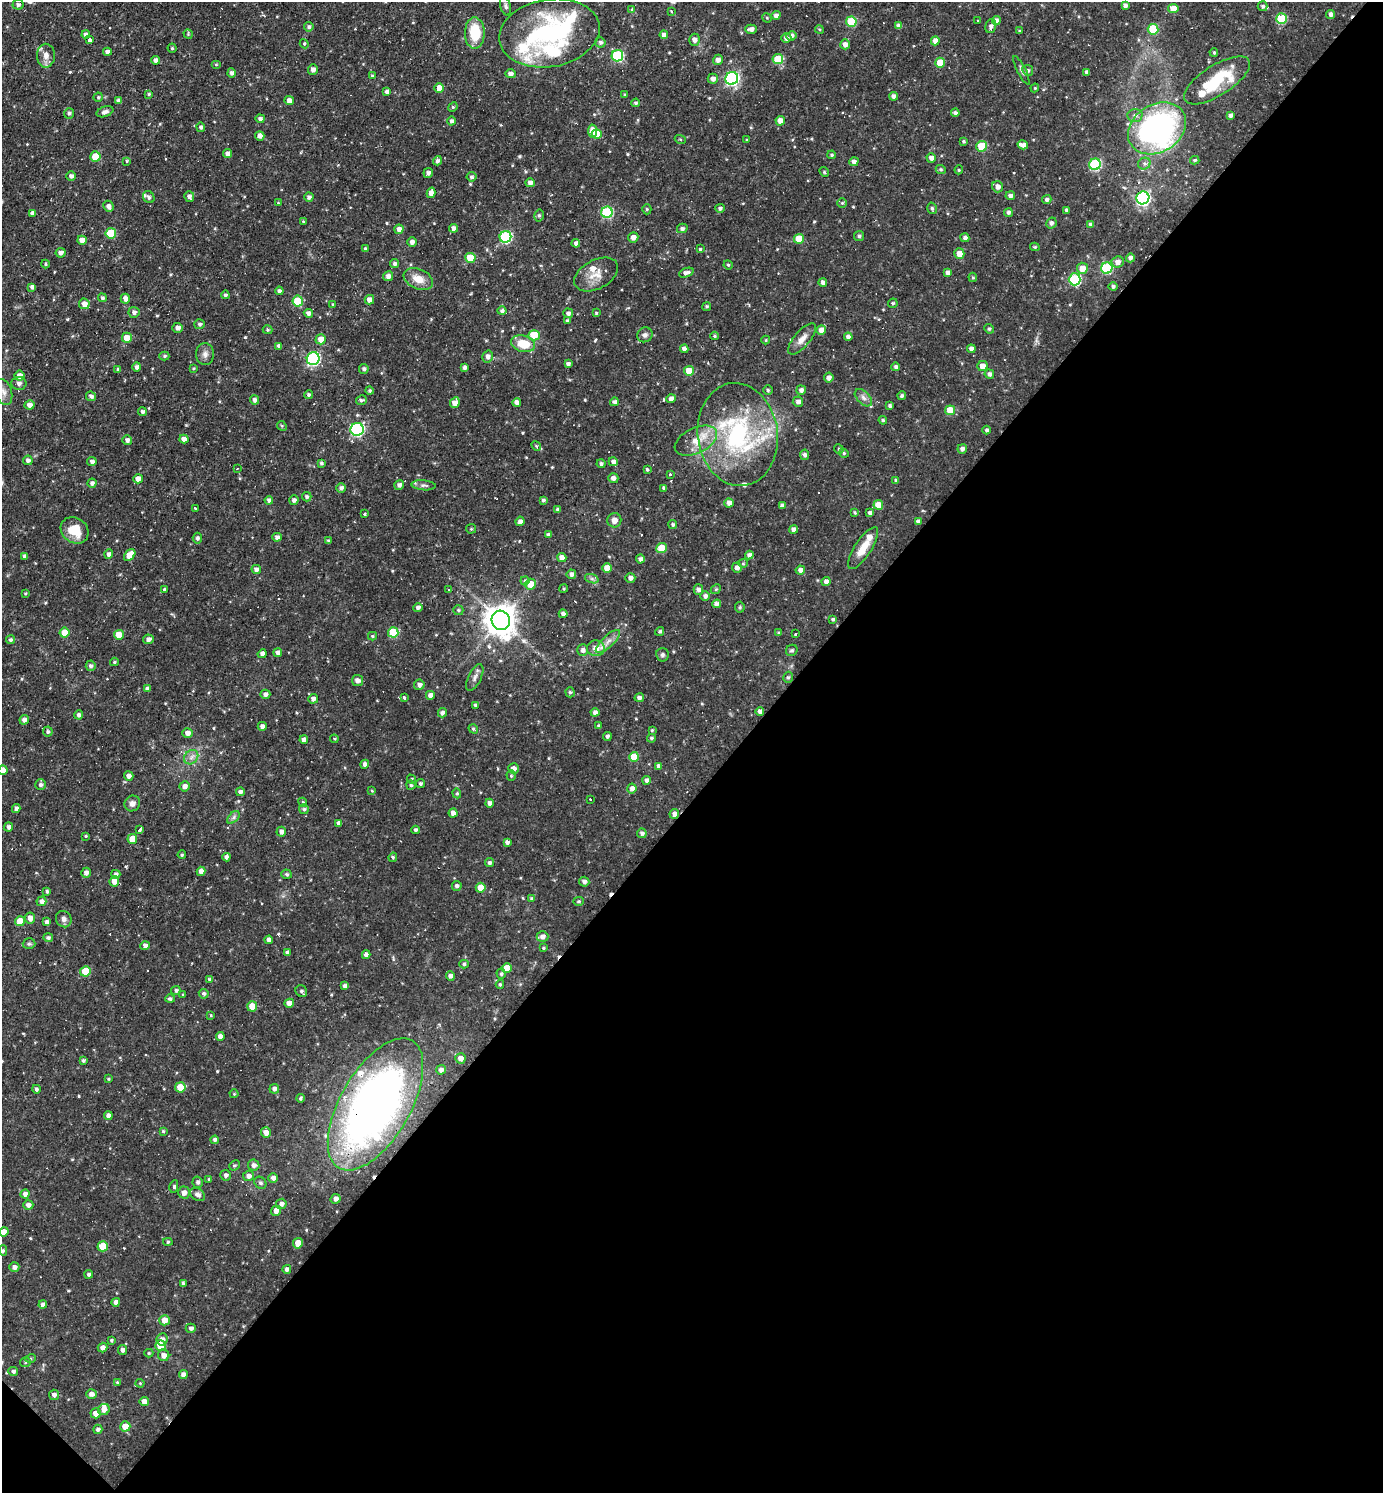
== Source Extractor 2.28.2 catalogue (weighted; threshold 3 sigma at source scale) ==
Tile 15 of 4 x 4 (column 3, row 4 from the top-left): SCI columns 3056-4436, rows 1-1491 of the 5967 x 5964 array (HDU 1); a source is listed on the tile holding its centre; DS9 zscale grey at full resolution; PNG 1385 x 1495 px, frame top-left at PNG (2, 2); each listed source drawn as its Kron ellipse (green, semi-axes under 4 px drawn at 4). Shown black and unused: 47% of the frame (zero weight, under 2 of 3 exposures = <1% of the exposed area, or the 3 px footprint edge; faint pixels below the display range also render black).
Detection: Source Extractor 2.28.2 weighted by HDU 2 'WHT'; one run over the whole footprint, this tile lists its part. Background 0.107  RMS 0.0065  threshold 0.0293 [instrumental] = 3 sigma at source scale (4.5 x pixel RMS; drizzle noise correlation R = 1.50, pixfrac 1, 0.05/0.05 arcsec/px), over >= 5 px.
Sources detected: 585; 1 inside a brighter object's white glare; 20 cosmic-ray / hot-pixel residue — neither listed nor drawn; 19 inside a brighter listed object's ellipse — not listed separately; of the other 545, all 500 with FLUX_AUTO >= 0.659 (the completeness limit of this list) listed and drawn (45 fainter detections not listed), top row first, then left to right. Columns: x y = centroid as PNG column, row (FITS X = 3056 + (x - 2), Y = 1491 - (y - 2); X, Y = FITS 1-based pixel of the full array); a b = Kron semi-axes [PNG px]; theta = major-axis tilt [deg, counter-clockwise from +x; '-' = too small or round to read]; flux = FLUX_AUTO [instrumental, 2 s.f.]
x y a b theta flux
18 5 5 5 - 1.8
1125 5 4 4 - 2.2
506 6 10 5 -74 1.6
1263 6 5 5 - 1.5
632 9 4 4 - 0.67
1173 9 5 4 - 7.2
672 11 3 3 - 0.92
1331 14 4 4 - 2.5
776 15 5 4 - 2.2
767 18 5 4 - 0.71
1281 19 5 5 - 32
996 20 4 4 - 2
978 21 3 2 - 0.73
851 22 5 5 - 24
899 26 4 4 - 3
991 26 7 5 71 2.2
309 27 4 4 - 1.7
751 29 6 4 2 2.8
819 29 4 3 - 0.71
1153 29 5 5 - 27
1019 31 4 3 - 0.66
475 33 16 10 -89 21
549 33 51 34 10 100
86 34 4 4 - 2.3
188 34 5 4 - 0.7
664 35 4 4 - 2.8
791 36 5 4 - 2.7
786 38 5 4 - 2.3
90 40 3 3 - 26
694 40 6 5 - 2.9
935 41 4 4 - 4.2
600 42 5 5 - 1.8
304 44 5 4 - 0.91
845 44 5 4 - 3.5
172 48 4 4 - 0.91
107 52 4 4 - 2.7
1214 52 4 3 - 1
46 56 12 9 89 4.6
617 56 6 5 - 54
778 59 5 5 - 19
156 60 4 4 - 2.7
718 60 5 5 - 3.3
940 63 5 5 - 13
216 64 5 3 - 0.72
313 69 5 5 - 3
1021 70 16 4 -63 1.9
1028 70 5 5 - 1.7
1087 72 4 3 - 2.1
231 73 4 4 - 2
510 74 5 4 - 2.8
372 76 4 4 - 0.85
732 78 6 6 - 120
713 79 5 5 - 2.8
1217 80 38 15 32 33
439 88 5 4 - 8.8
1035 88 4 4 - 0.66
387 92 4 4 - 2.4
149 94 3 3 - 0.88
625 95 3 3 - 0.99
893 96 4 4 - 2.3
98 97 4 4 - 0.94
289 100 5 4 - 3.2
119 101 4 4 - 2.4
636 103 4 4 - 1.2
453 107 5 4 - 0.92
105 112 9 5 20 2.4
69 113 5 5 - 1.4
955 113 4 4 - 1.8
1135 115 7 6 - 2.4
1231 116 4 4 - 2.5
260 119 4 4 - 1.7
452 121 4 4 - 1.8
780 121 5 4 - 4.8
201 127 4 4 - 1.7
1157 128 31 23 32 150
592 131 6 4 -80 6.4
597 134 5 5 - 9.7
260 136 5 4 - 3
680 139 5 3 - 0.69
747 140 4 3 - 0.78
963 141 3 3 - 0.99
1023 145 5 4 - 3.2
982 146 5 5 - 21
228 153 4 4 - 2.7
832 155 4 3 - 0.93
95 156 5 5 - 11
931 158 4 4 - 3.1
1195 160 4 3 - 0.96
127 161 4 3 - 0.74
437 161 5 4 - 1.9
854 162 5 4 - 2.4
1095 164 6 5 - 60
1144 164 6 5 - 1.8
941 169 5 4 - 1
959 170 4 4 - 0.81
824 172 5 4 - 0.9
428 173 5 4 - 2.3
71 176 5 5 - 2.2
472 177 5 4 - 1.4
530 183 5 4 - 2.6
998 187 5 5 - 3.4
431 193 5 4 - 4.1
189 196 5 5 - 2.2
1010 196 5 4 - 2.4
149 197 6 5 - 1.8
309 197 4 4 - 2.1
1143 198 6 6 - 130
1047 200 5 4 - 1.8
278 203 4 4 - 0.68
842 203 5 4 - 0.85
108 206 6 5 - 2.7
720 208 5 4 - 1.7
932 208 6 4 -73 1.3
647 209 5 5 - 0.88
1067 210 4 3 - 2
607 212 6 5 - 50
32 213 4 4 - 2.2
1008 213 4 4 - 1.9
539 215 6 5 - 1.2
303 221 4 3 - 0.66
1051 223 6 5 - 1.7
1091 224 4 4 - 1.7
454 228 4 4 - 3
682 228 5 4 - 1.8
399 229 4 4 - 3.8
111 233 5 5 - 23
859 236 5 5 - 1.5
505 237 6 5 - 59
633 237 5 5 - 3.6
965 238 4 4 - 2.1
799 239 5 5 - 14
82 240 5 4 - 4.4
412 242 4 4 - 2.8
576 243 4 4 - 2.3
1035 247 5 3 - 0.95
365 249 3 3 - 1.2
700 249 3 3 - 0.68
61 253 5 5 - 2.3
959 254 5 5 - 6.6
470 258 5 5 - 17
1130 258 4 4 - 2.1
1118 262 6 5 - 3.9
45 264 4 3 - 0.83
395 264 4 4 - 1.5
728 265 5 4 - 0.76
1082 268 5 5 - 6.6
1107 268 6 5 - 50
948 272 4 4 - 2.7
686 273 7 4 22 2.8
596 274 24 14 28 9.5
388 276 5 4 - 3
973 277 5 4 - 0.89
418 279 15 10 -23 8.3
1075 279 6 6 - 57
823 282 4 4 - 2.2
1113 286 4 4 - 1.4
32 287 4 4 - 2.2
279 291 4 4 - 2
225 295 4 4 - 1.6
102 298 4 4 - 1.1
125 299 5 4 - 3.3
369 300 5 4 - 4.6
298 301 5 5 - 20
893 303 5 4 - 1
84 304 5 5 - 4.2
333 304 4 3 - 0.71
707 306 4 4 - 0.98
502 311 4 4 - 1.5
134 312 5 5 - 2.1
308 313 4 4 - 2.5
568 313 5 5 - 2.1
596 313 4 3 - 0.69
568 321 4 4 - 1.3
200 324 5 5 - 1.4
178 328 5 5 - 2.6
989 329 5 4 - 0.82
268 330 5 4 - 0.99
821 330 5 4 - 5.4
534 335 5 5 - 13
645 335 8 7 - 2.2
715 336 4 3 - 0.87
848 337 4 4 - 2.7
127 338 5 5 - 7.3
321 339 5 5 - 6.5
802 339 19 8 49 5.5
766 340 4 4 - 0.69
523 344 12 8 -16 15
279 346 4 4 - 2.6
684 349 4 4 - 2.5
971 349 4 4 - 2.8
205 354 11 9 -90 3.3
164 356 5 4 - 1.1
488 356 6 5 - 2.9
313 359 6 6 - 88
568 364 4 4 - 1.9
982 366 5 5 - 5.2
137 367 4 4 - 2.2
896 367 4 4 - 1.7
193 368 4 3 - 0.75
464 368 4 3 - 2.3
118 369 3 3 - 0.97
364 369 5 5 - 1.5
689 371 5 5 - 11
989 374 5 4 - 2
20 376 5 5 - 4.7
829 378 5 4 - 2.7
19 383 7 6 - 2.1
370 390 4 4 - 1.1
768 390 5 4 - 1.1
801 390 5 4 - 2.4
4 392 13 8 -73 4.5
308 395 4 4 - 1.1
91 396 5 4 - 1.7
902 396 4 4 - 1.4
863 398 10 6 -45 2.6
671 399 4 4 - 3
255 400 4 4 - 2.4
361 400 5 4 - 1.4
517 402 4 4 - 3.4
614 402 4 4 - 2.3
798 402 5 5 - 2.6
455 403 5 4 - 4.8
29 405 5 4 - 3.3
890 405 3 3 - 1.5
950 410 5 5 - 13
142 412 4 4 - 1.5
883 420 4 4 - 0.98
282 426 5 4 - 0.79
357 429 6 6 - 90
987 430 4 4 - 1.6
738 434 52 40 -82 99
184 439 4 4 - 3.7
127 440 5 5 - 2.1
696 441 23 12 26 12
536 446 5 4 - 0.95
839 449 5 4 - 0.88
962 449 5 4 - 2.2
844 453 5 4 - 1
805 455 5 4 - 2
28 460 5 4 - 2.2
92 462 4 4 - 2.1
613 462 4 4 - 2.8
321 463 4 4 - 1.2
601 464 4 4 - 1.4
237 468 4 3 - 0.84
647 469 3 3 - 1.4
670 474 3 3 - 1.1
613 478 5 5 - 2.5
138 479 5 4 - 4.6
896 480 4 4 - 1.4
92 483 4 4 - 2
399 485 5 4 - 2.5
424 485 12 5 -5 2.1
341 488 5 5 - 1.8
664 488 4 4 - 2
307 497 5 4 - 1.5
269 500 4 4 - 1.9
294 500 4 4 - 2.1
543 500 4 4 - 1.4
729 503 4 4 - 3.5
878 505 5 5 - 8.4
782 506 4 3 - 2
196 509 3 3 - 5.6
558 509 4 3 - 1.3
855 512 4 3 - 0.87
870 513 4 4 - 2.1
365 514 3 3 - 1
614 520 7 7 - 3.9
520 521 5 4 - 2.7
918 522 4 4 - 2.4
673 525 4 4 - 1.3
471 529 5 4 - 0.79
75 530 15 12 -37 14
794 530 4 4 - 3
548 535 4 4 - 2.1
277 537 4 4 - 2.3
197 538 5 5 - 1.6
328 541 4 3 - 0.95
661 548 5 5 - 14
863 548 24 8 57 9.9
109 554 4 4 - 2.2
130 555 7 4 51 10
749 555 4 4 - 2.4
25 556 4 4 - 2
562 558 4 4 - 4.6
640 559 4 4 - 2.2
743 563 5 4 - 0.95
607 568 5 5 - 7.4
737 568 5 5 - 2.8
256 569 4 4 - 2.4
800 570 5 4 - 2.9
571 574 5 4 - 2.5
630 578 5 4 - 2.4
592 579 7 4 -19 1.3
525 581 4 4 - 1.1
826 582 4 4 - 2.8
530 584 5 5 - 8.6
564 588 4 3 - 0.69
164 589 3 3 - 2
449 589 3 3 - 2.4
716 589 5 4 - 0.84
698 590 5 5 - 2.3
25 593 4 3 - 0.68
705 596 5 5 - 2.4
716 604 4 4 - 2.6
418 607 5 4 - 2.1
740 607 5 5 - 0.91
458 610 5 5 - 1.1
563 614 4 4 - 2.2
833 619 4 4 - 1.1
501 620 10 9 - 1100
660 631 5 4 - 1.1
393 632 5 5 - 27
64 633 5 5 - 10
778 633 4 4 - 0.84
796 634 3 3 - 1.5
119 635 5 5 - 11
372 636 4 4 - 0.85
148 639 5 5 - 2.4
11 640 4 4 - 1.3
608 641 16 5 43 4.2
596 648 9 8 - 5.3
583 650 6 5 - 2.7
792 650 6 5 - 1.2
278 653 4 4 - 2.9
262 654 5 4 - 2.6
662 655 7 6 - 1.6
114 662 4 3 - 0.82
91 666 5 5 - 1.7
788 677 5 4 - 1.3
475 678 15 6 64 3.2
357 680 6 5 - 3.1
419 685 5 5 - 2.5
147 689 4 3 - 2.1
570 692 5 4 - 1
265 694 5 4 - 2.3
430 695 4 4 - 3.6
404 697 3 3 - 3.8
639 698 5 4 - 2.3
313 699 5 4 - 2.9
475 705 4 4 - 1.2
760 711 4 4 - 2.8
595 712 4 4 - 2.1
442 713 4 4 - 2.4
79 715 4 4 - 1.9
24 720 5 4 - 2.5
262 726 4 4 - 2.6
598 726 3 3 - 0.85
473 729 5 4 - 1
652 730 3 3 - 0.87
48 732 5 5 - 1.5
188 733 5 5 - 3.9
607 736 4 4 - 1.4
651 738 4 4 - 1.1
334 739 4 4 - 0.73
304 740 4 4 - 2.8
191 757 8 6 46 2.6
634 757 5 5 - 18
365 764 4 4 - 2.3
659 766 4 4 - 2.6
513 768 5 5 - 3.9
3 770 5 4 - 5.5
129 776 5 4 - 2.5
511 776 5 4 - 0.99
411 779 4 4 - 1
647 780 4 4 - 2.5
420 783 4 4 - 1.4
41 785 5 5 - 1.8
411 785 4 4 - 1.2
184 786 5 5 - 3.1
632 789 5 4 - 3.9
372 791 4 4 - 0.69
240 792 4 4 - 2.1
457 793 5 4 - 0.92
590 799 3 2 - 0.86
303 802 4 4 - 0.86
132 803 8 7 - 3
489 803 4 4 - 2.6
16 808 4 4 - 2.5
304 809 5 5 - 1.1
453 813 4 4 - 4
674 814 5 4 - 2.7
233 817 7 4 47 1.7
339 823 4 3 - 2.1
9 827 4 4 - 2.3
140 830 4 3 - 11
416 830 4 4 - 1.6
281 832 5 5 - 2.8
642 833 5 5 - 2.1
85 836 3 3 - 0.67
132 839 5 5 - 8.4
507 842 4 4 - 2.4
182 855 4 3 - 0.88
226 857 4 4 - 2.5
393 857 5 4 - 1.2
489 863 4 4 - 1.8
201 871 4 4 - 3.6
86 873 5 4 - 2.5
116 874 4 4 - 2
287 874 5 4 - 1.2
114 881 5 5 - 5.2
584 882 5 5 - 2.2
457 886 5 4 - 1.8
481 888 5 5 - 10
47 891 4 3 - 1.4
531 898 3 3 - 0.75
41 901 5 4 - 2.8
579 901 5 4 - 0.83
30 918 6 5 - 3.8
64 919 8 7 - 2.5
20 921 5 5 - 9.3
47 922 4 4 - 2.2
542 936 6 5 - 2.9
48 938 5 4 - 1.5
269 940 4 4 - 2.5
29 944 6 5 - 1.1
145 946 5 4 - 2.5
543 948 4 3 - 0.75
288 953 4 4 - 2.2
366 955 4 4 - 3.1
464 964 5 4 - 1.1
507 968 5 5 - 10
85 971 5 5 - 20
501 974 5 4 - 1.1
450 976 5 4 - 2.4
209 979 4 4 - 0.72
500 984 4 3 - 1
345 986 4 4 - 2.3
176 990 5 4 - 1.3
301 991 6 5 - 1.6
204 994 5 4 - 1.8
183 995 4 3 - 0.7
170 999 5 4 - 1.1
289 1003 4 4 - 4.7
252 1006 5 5 - 9.3
211 1015 4 3 - 0.95
220 1036 4 4 - 3
460 1058 5 5 - 3.5
83 1060 4 3 - 1.3
441 1070 5 4 - 3
108 1079 3 3 - 0.7
180 1087 5 5 - 13
36 1089 4 4 - 1.5
274 1089 5 5 - 2.2
234 1094 4 4 - 0.66
300 1098 4 4 - 1.1
375 1104 73 35 60 450
108 1116 4 4 - 2.6
163 1131 4 4 - 0.9
266 1133 5 5 - 3.8
215 1140 4 4 - 2.1
234 1165 6 4 42 0.96
254 1165 6 5 - 2.6
226 1175 5 5 - 2
248 1176 5 5 - 2.9
273 1178 5 5 - 2.5
209 1179 4 4 - 0.75
198 1182 6 5 - 1.8
260 1183 6 5 - 1.3
174 1186 6 3 78 1.6
184 1193 6 6 - 3.2
25 1194 4 4 - 2.7
198 1194 8 6 -33 2.8
336 1199 5 5 - 2.8
281 1204 5 5 - 2.6
28 1205 5 4 - 2.7
276 1211 5 5 - 4
4 1232 5 4 - 5
168 1242 5 4 - 1
298 1243 5 5 - 7.5
103 1246 5 5 - 16
3 1250 5 4 - 1
14 1267 5 4 - 2.6
287 1269 4 4 - 2.1
89 1274 4 4 - 1.4
183 1283 4 3 - 1.5
116 1302 4 4 - 2.6
43 1304 4 4 - 2.6
164 1320 5 5 - 6.6
191 1328 5 4 - 1.8
162 1339 6 5 - 3.1
111 1340 4 3 - 0.92
160 1345 5 5 - 12
103 1347 5 4 - 3
122 1350 5 4 - 2
149 1353 4 4 - 0.87
164 1355 6 5 - 3.7
31 1358 5 3 - 0.74
25 1362 6 4 18 1.1
13 1371 5 4 - 1.8
183 1374 4 4 - 3
117 1382 4 3 - 0.75
140 1383 4 4 - 0.71
91 1394 5 5 - 3.2
54 1395 5 5 - 2.3
144 1401 4 4 - 5
104 1409 6 5 - 4.1
96 1413 5 5 - 5.9
125 1426 5 5 - 8.2
98 1429 5 4 - 1.8
Overlapping masked pixels (flux is a lower limit): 2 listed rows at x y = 1143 198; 375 1104
Isophote crosses this tile's border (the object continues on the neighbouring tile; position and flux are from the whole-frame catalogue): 2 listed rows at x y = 3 770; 4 1232